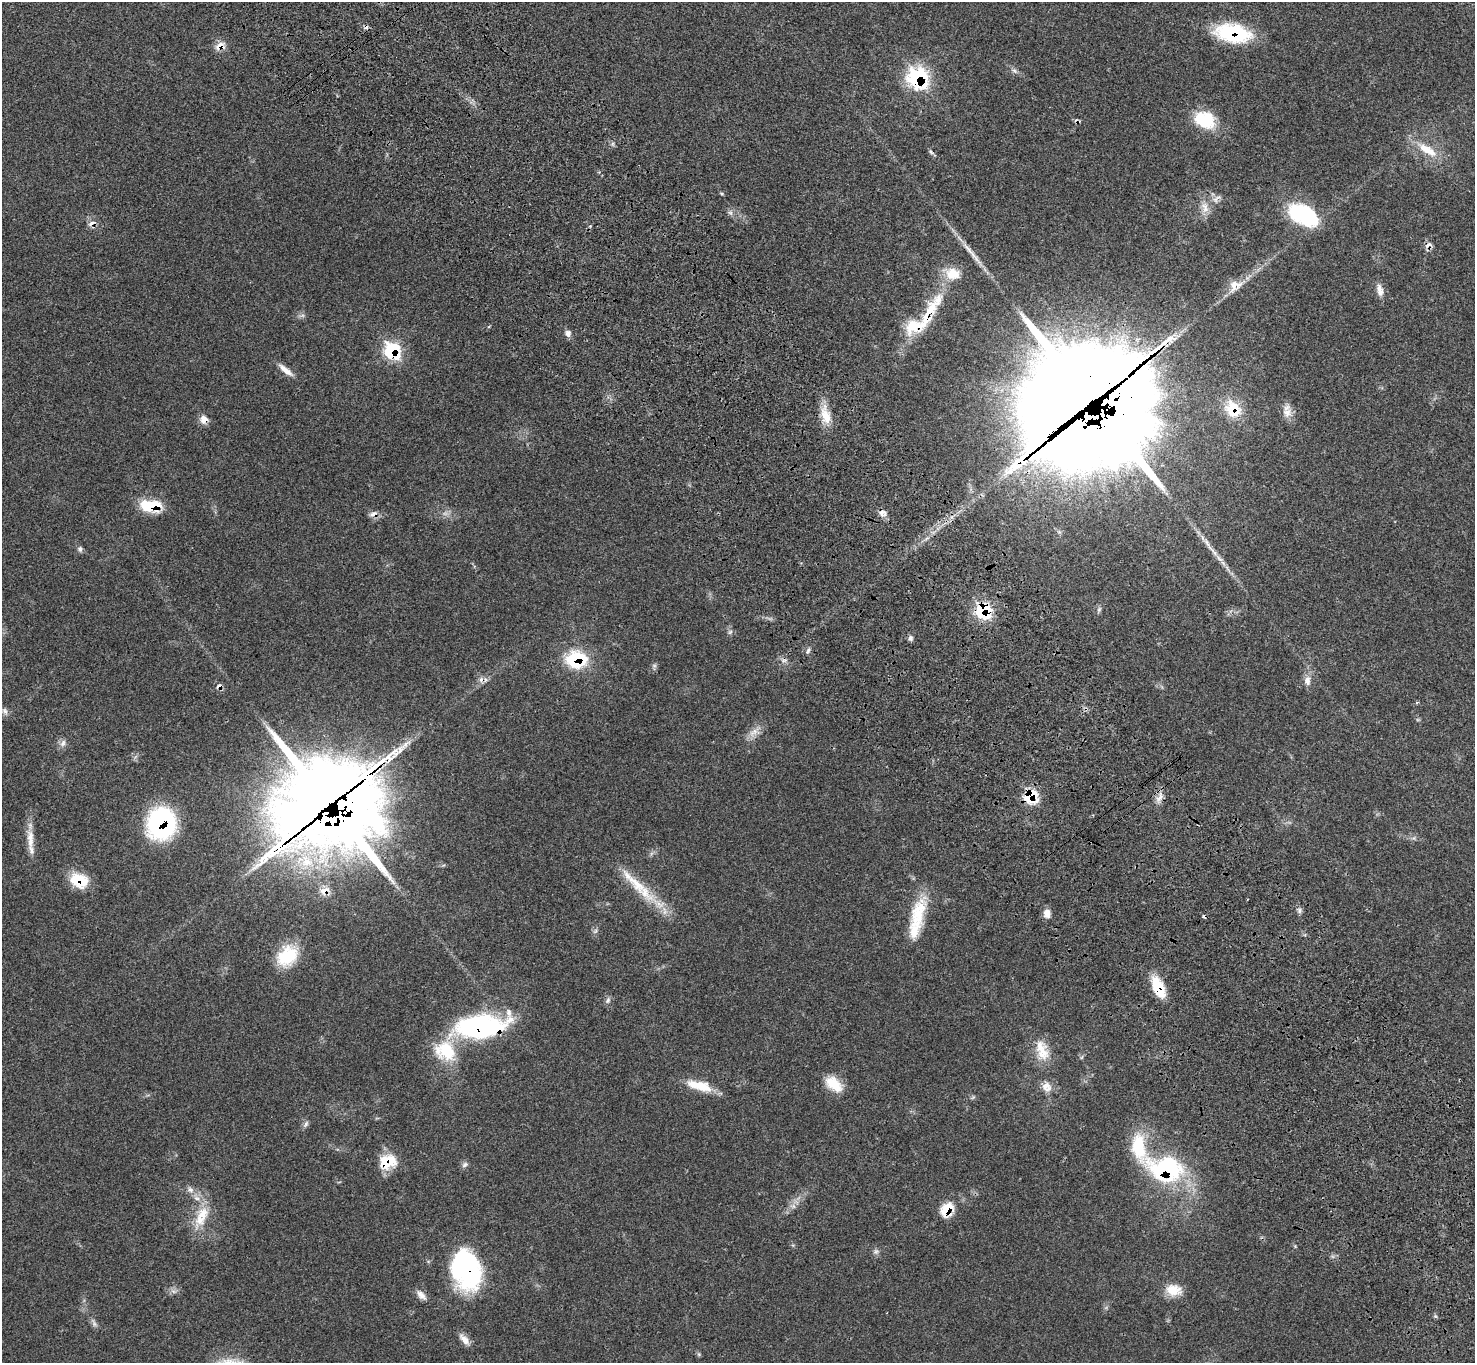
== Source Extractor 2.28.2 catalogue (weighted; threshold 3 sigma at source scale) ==
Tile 6 of 4 x 4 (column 2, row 2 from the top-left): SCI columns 1577-3049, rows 2966-4326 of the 6102 x 6074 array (HDU 1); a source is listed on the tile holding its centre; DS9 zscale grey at full resolution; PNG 1477 x 1365 px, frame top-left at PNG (2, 2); no overlay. Shown black and unused: <1% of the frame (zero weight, under 3 of 4 exposures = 6% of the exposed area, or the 3 px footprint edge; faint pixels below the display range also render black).
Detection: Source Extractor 2.28.2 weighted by HDU 2 'WHT'; one run over the whole footprint, this tile lists its part. Background 0.058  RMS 0.0056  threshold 0.025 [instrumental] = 3 sigma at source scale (4.5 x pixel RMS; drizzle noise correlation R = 1.50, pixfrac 1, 0.05/0.05 arcsec/px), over >= 5 px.
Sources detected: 101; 2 too faint to see at this stretch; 4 inside a brighter object's white glare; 6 cosmic-ray / hot-pixel residue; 2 long thin detections or spike segments (spike, bleed or trail) — not listed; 9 inside a brighter listed object's ellipse — not listed separately; the other 78 listed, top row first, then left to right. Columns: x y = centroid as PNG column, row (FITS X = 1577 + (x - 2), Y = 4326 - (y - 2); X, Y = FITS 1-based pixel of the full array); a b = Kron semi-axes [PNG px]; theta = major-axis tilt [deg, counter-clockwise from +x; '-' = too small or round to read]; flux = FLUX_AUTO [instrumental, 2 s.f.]
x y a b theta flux
1233 33 36 18 -9 44
220 46 15 10 26 4.7
1014 71 10 6 -32 1.8
918 78 13 12 - 77
1205 120 25 19 -23 22
1427 150 35 11 -32 13
931 152 9 4 -40 1.1
722 193 7 3 -9 0.67
1216 199 17 8 41 3.6
1205 208 18 11 -79 5.8
730 213 8 6 -88 1.6
1304 215 38 22 -29 42
92 223 11 5 30 2.3
1428 245 12 6 31 2.4
1235 286 25 15 37 8.3
1380 290 18 9 -78 4.1
928 314 75 16 60 32
302 316 9 4 9 1.3
568 333 9 7 -77 2.4
392 351 12 10 -47 43
285 370 23 7 -40 4.8
1088 394 71 61 25 7000
1233 409 25 19 -51 17
1287 412 15 13 61 5.3
825 415 28 11 -77 10
204 419 11 10 - 4
150 505 24 12 -8 22
882 513 12 9 4 3
373 514 12 7 26 2.6
80 549 8 6 -82 1.5
1213 551 30 5 -48 6.7
983 610 12 11 - 37
1099 610 9 5 66 1.3
730 632 7 5 45 1.2
911 638 8 6 -76 1.5
808 651 10 4 61 1.4
576 659 23 19 0 32
654 666 7 4 0 1
1307 680 14 9 88 4
219 686 9 6 30 2.1
5 711 10 7 -58 2.3
754 732 23 8 40 5
63 743 11 7 58 2.5
1031 796 11 11 - 23
1159 797 17 8 62 4
325 799 57 43 31 3300
161 823 27 24 77 88
30 839 31 9 -86 8.3
79 880 20 14 -21 17
324 891 16 10 31 5.5
1299 910 8 6 -75 1.6
1047 913 11 8 -82 3.7
918 914 48 17 69 23
595 931 9 5 60 1.4
287 956 28 20 47 22
1158 987 25 12 -66 17
608 1000 9 6 69 1.7
476 1026 58 26 11 81
1042 1053 26 18 78 11
834 1084 23 14 -39 11
700 1086 32 11 -15 14
1047 1087 14 12 -64 5.4
306 1124 11 5 56 1.5
1139 1147 43 19 -79 26
388 1161 22 17 15 14
465 1165 9 7 34 1.6
1165 1170 38 26 -7 76
190 1190 11 7 -24 2.8
793 1206 9 6 11 2.3
947 1209 18 13 54 13
201 1217 37 14 67 15
1295 1246 4 4 - 0.53
876 1251 9 6 26 1.6
467 1271 38 32 -74 72
1174 1290 21 15 -5 9.5
421 1295 14 7 -46 3.6
464 1340 16 7 -50 4.4
699 1354 6 5 - 0.83
Overlapping masked pixels (flux is a lower limit): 26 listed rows (the first 20) at x y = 1233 33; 220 46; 918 78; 92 223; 1428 245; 928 314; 392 351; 1088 394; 1233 409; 204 419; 150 505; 373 514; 983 610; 576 659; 219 686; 1031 796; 325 799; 161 823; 79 880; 324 891